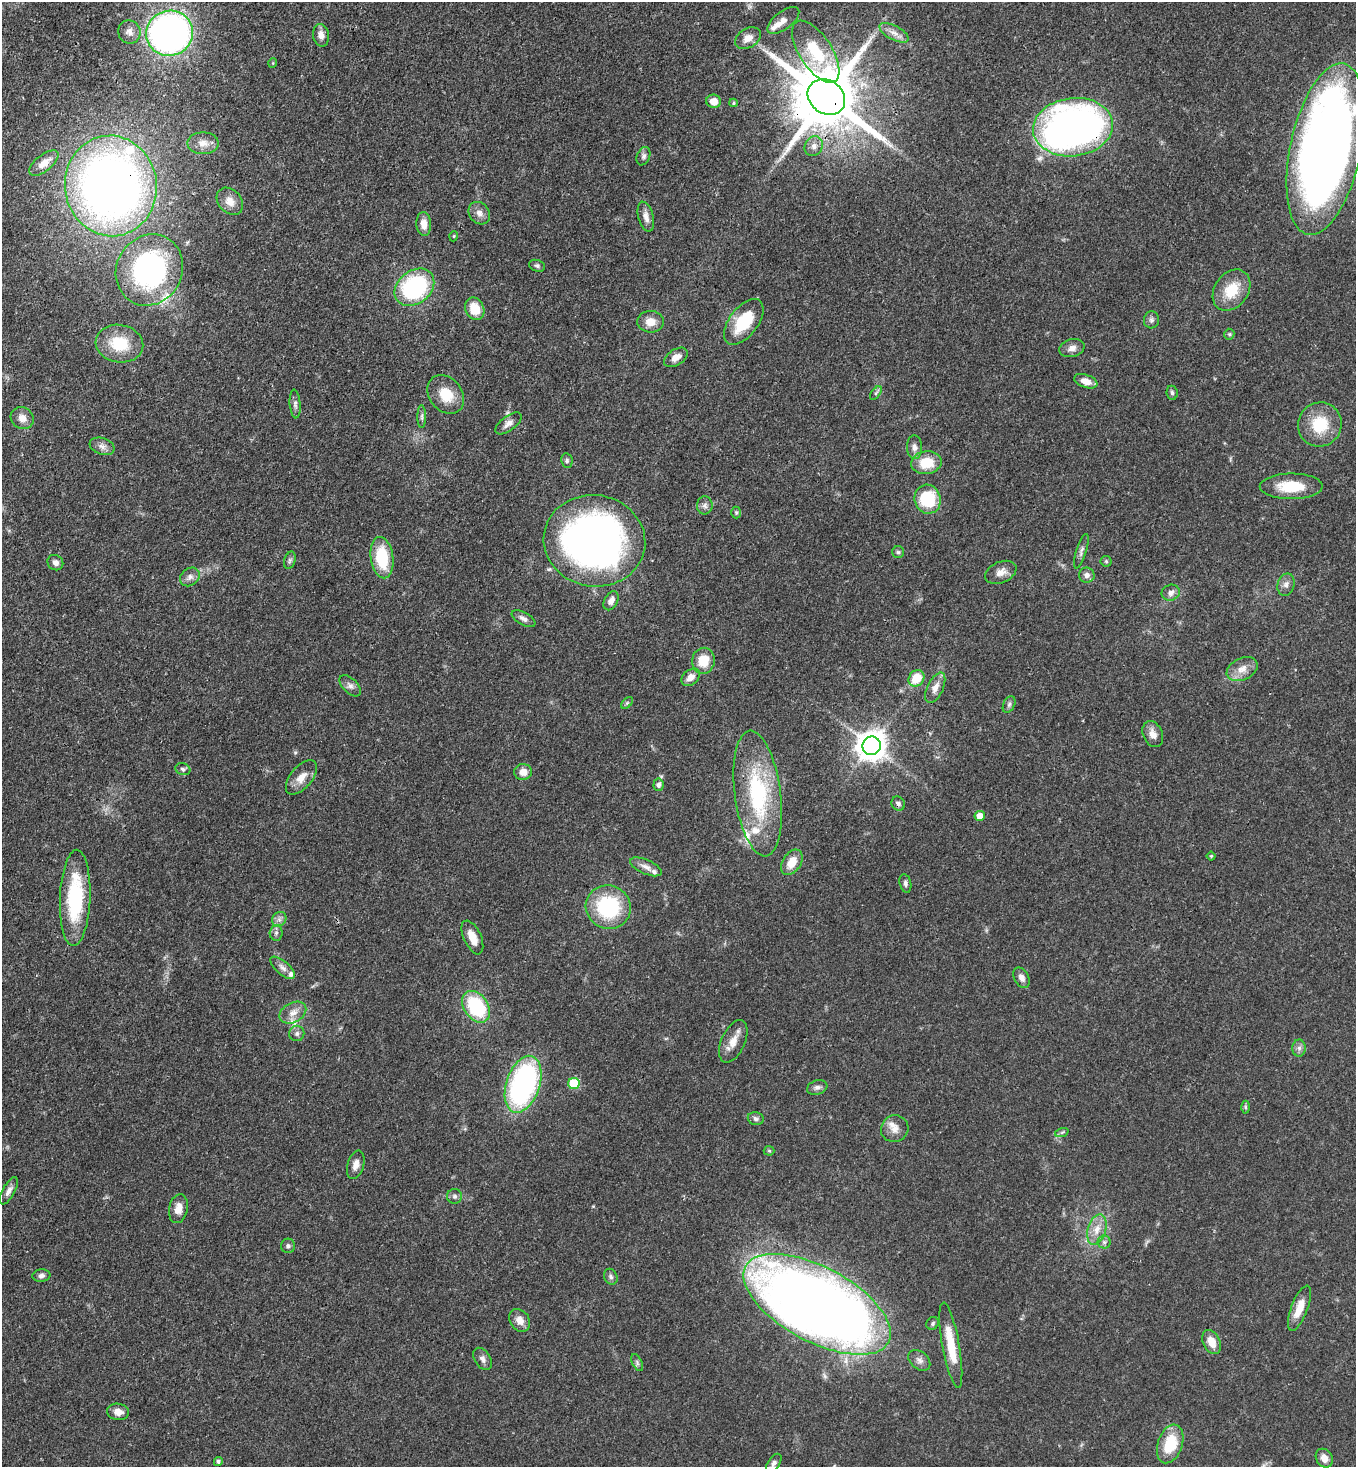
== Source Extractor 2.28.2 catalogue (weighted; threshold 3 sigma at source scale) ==
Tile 11 of 4 x 4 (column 3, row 3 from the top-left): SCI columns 3070-4423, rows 1525-2989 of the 6000 x 5978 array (HDU 1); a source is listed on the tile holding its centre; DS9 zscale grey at full resolution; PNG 1358 x 1469 px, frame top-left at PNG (2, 2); each listed source drawn as its Kron ellipse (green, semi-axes under 4 px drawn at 4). Shown black and unused: <1% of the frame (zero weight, under 3 of 4 exposures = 7% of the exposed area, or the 3 px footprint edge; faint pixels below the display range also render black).
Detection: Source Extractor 2.28.2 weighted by HDU 2 'WHT'; one run over the whole footprint, this tile lists its part. Background 0.0664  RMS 0.0036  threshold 0.0162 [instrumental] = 3 sigma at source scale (4.5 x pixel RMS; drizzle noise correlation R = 1.50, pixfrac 1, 0.05/0.05 arcsec/px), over >= 5 px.
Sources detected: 138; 8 inside a brighter listed object's ellipse — not listed separately; the other 130 listed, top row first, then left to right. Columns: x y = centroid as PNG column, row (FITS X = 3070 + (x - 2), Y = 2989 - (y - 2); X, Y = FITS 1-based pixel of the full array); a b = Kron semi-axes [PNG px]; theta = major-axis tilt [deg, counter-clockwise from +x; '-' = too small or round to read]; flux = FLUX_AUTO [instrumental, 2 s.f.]
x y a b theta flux
783 20 19 9 37 2.8
129 32 12 11 - 2.4
169 33 24 22 19 170
894 33 16 7 -28 2.7
321 35 11 8 -78 2.6
748 38 14 9 32 3.2
816 52 35 16 -57 17
273 63 5 3 - 0.29
826 97 20 16 -36 3600
714 101 7 6 - 3.8
734 103 4 4 - 0.44
1073 127 40 29 7 200
203 143 16 11 -1 3.3
814 146 10 9 - 2.1
1326 149 87 35 78 410
643 156 9 6 68 1.2
44 163 17 8 39 3.8
111 186 50 46 -83 260
230 201 15 11 -48 3.7
479 213 12 10 -52 2.3
646 217 15 7 -75 2.4
424 224 12 7 -87 3.5
454 236 5 3 - 0.31
537 266 8 5 -18 0.84
149 270 36 33 60 76
414 287 22 16 38 44
1231 290 22 16 54 11
475 309 11 9 -66 7.7
1151 320 8 7 - 1.2
651 322 13 10 -3 4.1
744 322 26 14 52 16
1229 334 5 5 - 0.55
119 344 24 19 -11 14
1072 348 13 8 17 2.2
676 357 13 7 32 3.3
1086 381 12 6 -20 3.1
876 393 8 4 53 0.74
1172 393 7 5 -83 0.86
446 394 21 16 -52 8.6
295 404 14 5 -86 1.2
422 417 11 4 -90 0.94
22 418 12 10 -35 3.2
508 423 15 7 37 2.3
1320 424 22 21 - 14
102 446 13 8 -19 2
914 447 12 7 -88 1.9
567 461 7 5 -78 0.79
926 463 15 11 8 9.7
1291 486 31 13 0 12
928 499 14 13 - 19
705 505 9 7 88 1.4
736 513 6 5 - 0.59
594 541 51 45 -10 180
1081 551 18 5 72 1.3
898 552 6 6 - 0.7
382 558 21 11 -82 17
290 560 9 5 72 0.87
1106 561 6 5 - 0.54
55 563 8 7 - 1.7
1001 572 16 10 23 3
1087 575 8 7 - 1.8
190 577 10 8 40 2
1286 585 11 8 76 1.9
1171 593 9 7 20 1.8
611 601 10 6 61 2
523 619 13 6 -29 1.7
703 661 13 11 78 7.8
1242 669 16 11 25 4.1
691 677 10 7 40 2.8
916 678 9 7 52 8.7
350 686 13 7 -44 1.6
935 688 16 8 64 3.1
627 703 7 4 45 0.62
1009 704 9 5 63 0.95
1153 734 13 9 -67 2.9
872 746 9 9 - 550
183 769 7 6 - 0.87
523 772 9 8 - 3.3
301 777 20 11 50 4.4
658 785 6 5 - 1.1
758 793 63 23 -82 39
898 804 7 6 - 1.3
980 816 5 5 - 4
1211 856 4 4 - 0.45
792 862 14 9 58 5.5
646 867 17 7 -24 2.4
905 883 9 5 -77 1
75 898 48 15 88 30
608 907 23 21 -23 31
279 919 8 6 45 1.3
276 933 8 6 87 1
472 937 18 8 -66 5
283 968 15 6 -41 1.9
1021 978 11 7 -62 2.1
476 1007 17 12 -55 27
293 1013 14 10 28 3.2
297 1033 8 7 - 1.2
733 1041 23 11 66 4.6
1299 1048 8 7 - 1.4
523 1084 29 16 71 81
574 1084 6 5 - 19
817 1087 10 7 17 1.3
1245 1107 6 4 -89 0.56
756 1119 8 6 -14 1
895 1129 14 13 - 3.4
1062 1132 7 4 19 0.62
769 1151 5 5 - 0.47
356 1165 15 8 73 2.7
9 1191 15 6 61 1.9
455 1196 7 7 - 1.1
178 1209 15 9 79 3.4
1097 1229 15 9 73 4.2
1104 1242 6 6 - 1
288 1246 7 7 - 0.96
41 1276 9 6 7 1.3
611 1277 8 6 -66 1.2
817 1304 81 37 -28 530
1299 1308 24 8 69 6.3
520 1320 12 9 -54 3.2
933 1323 7 5 49 0.7
1211 1342 13 8 -63 4.5
951 1345 43 8 -80 12
483 1359 12 8 -58 1.7
919 1360 12 8 -40 2
637 1362 9 5 -65 0.86
118 1412 11 8 -9 2.8
1170 1444 20 12 71 13
1324 1458 10 8 -57 3
218 1461 5 4 - 0.82
774 1463 11 6 57 1.3
Overlapping masked pixels (flux is a lower limit): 4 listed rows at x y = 826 97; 1073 127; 111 186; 898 804
Isophote crosses this tile's border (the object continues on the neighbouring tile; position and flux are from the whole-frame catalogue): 1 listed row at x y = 774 1463